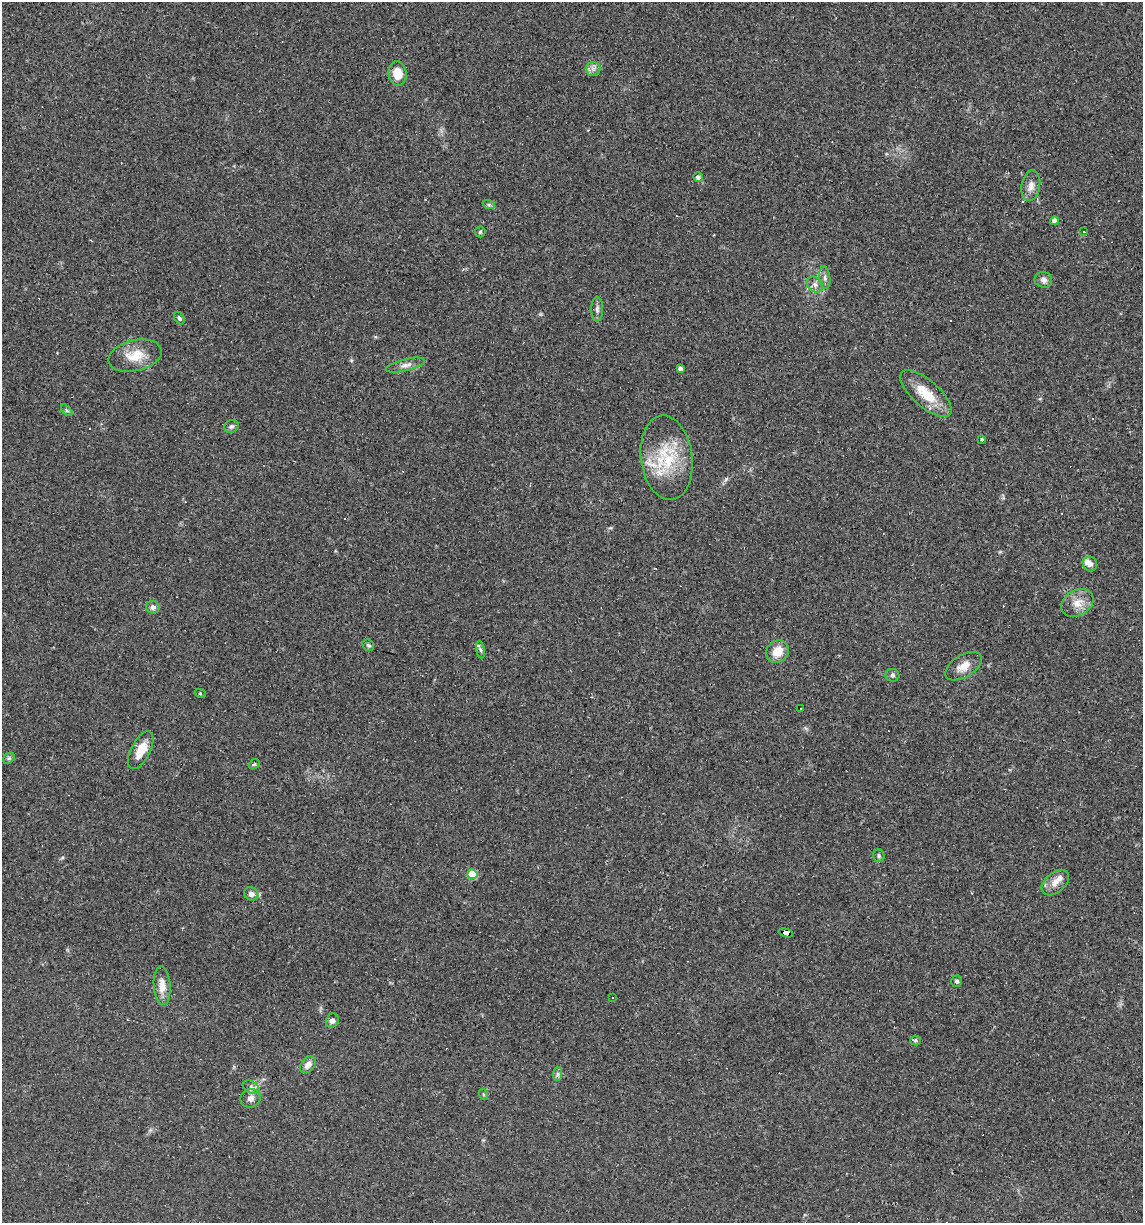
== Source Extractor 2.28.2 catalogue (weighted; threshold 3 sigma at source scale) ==
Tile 6 of 4 x 4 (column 2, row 2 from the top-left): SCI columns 1254-2394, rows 2445-3665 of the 4907 x 4887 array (HDU 1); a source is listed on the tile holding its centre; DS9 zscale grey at full resolution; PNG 1145 x 1225 px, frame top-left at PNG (2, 2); each listed source drawn as its Kron ellipse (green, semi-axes under 4 px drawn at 4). Shown black and unused: <1% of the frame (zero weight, under 2 of 3 exposures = <1% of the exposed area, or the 3 px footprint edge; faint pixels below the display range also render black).
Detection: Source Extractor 2.28.2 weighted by HDU 2 'WHT'; one run over the whole footprint, this tile lists its part. Background 0.0519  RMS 0.0065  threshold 0.0294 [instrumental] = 3 sigma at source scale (4.5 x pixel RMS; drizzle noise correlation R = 1.50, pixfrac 1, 0.05/0.05 arcsec/px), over >= 5 px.
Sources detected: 65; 12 cosmic-ray / hot-pixel residue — neither listed nor drawn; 4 inside a brighter listed object's ellipse — not listed separately; the other 49 listed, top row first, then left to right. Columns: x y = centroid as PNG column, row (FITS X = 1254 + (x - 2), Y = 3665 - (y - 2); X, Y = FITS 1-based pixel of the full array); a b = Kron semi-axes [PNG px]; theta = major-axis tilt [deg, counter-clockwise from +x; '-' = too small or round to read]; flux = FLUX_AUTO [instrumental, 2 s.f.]
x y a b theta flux
593 69 7 7 - 2.3
397 74 12 9 -84 9.7
698 177 5 4 - 2.3
1031 186 15 9 81 4.8
489 205 6 4 -18 1.1
1055 221 4 4 - 4.2
1083 231 3 3 - 3
480 232 5 5 - 0.96
825 278 11 5 -83 2.1
1043 280 9 7 -17 2.9
815 285 9 7 -39 2.6
597 309 12 6 -90 2.3
179 318 7 4 -61 1.3
135 356 27 15 13 14
405 365 20 6 14 3.7
680 368 4 4 - 2
926 394 32 13 -41 17
67 410 7 4 -45 1.1
231 426 8 6 27 1.9
982 439 3 3 - 1.9
667 458 42 25 -82 35
1090 564 7 7 - 3
1077 603 17 12 30 7.8
153 607 7 6 - 2.3
368 645 6 5 - 1.2
480 650 8 4 -80 1.3
777 652 12 10 43 9.6
964 666 20 11 31 7.5
892 675 7 6 - 1.4
200 693 5 3 - 0.62
801 708 2 2 - 0.45
141 750 21 9 64 12
9 758 6 5 - 1.2
254 764 6 4 39 0.83
879 856 6 5 - 1.3
472 874 5 5 - 24
1055 882 16 10 41 5.4
251 894 7 6 - 3
786 933 7 4 -15 270
957 981 5 5 - 1.4
162 986 19 8 -86 7.3
613 998 3 3 - 1.4
332 1021 7 6 - 2.1
916 1040 5 5 - 0.89
308 1065 9 6 51 3.9
557 1074 7 4 89 1.3
251 1087 9 6 -29 2.2
483 1094 5 3 - 0.69
250 1098 10 9 - 3.7
Overlapping masked pixels (flux is a lower limit): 1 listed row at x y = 786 933